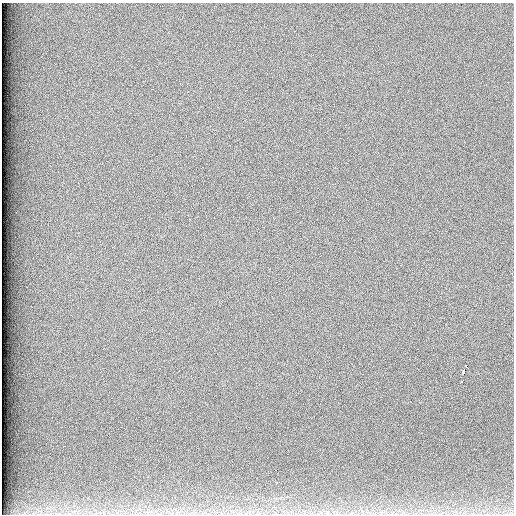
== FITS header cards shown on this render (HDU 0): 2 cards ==
NAXIS1  =                  512 /
NAXIS2  =                  512 /

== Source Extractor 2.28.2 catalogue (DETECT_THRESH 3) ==
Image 512 x 512 px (HDU 0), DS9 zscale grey, 1 PNG px = 1 image px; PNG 516 x 516 px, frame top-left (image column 1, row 512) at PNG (2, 3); no overlay
Background 96.3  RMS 2.4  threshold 7.32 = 3 sigma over >= 5 px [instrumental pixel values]
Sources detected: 4; all 4 listed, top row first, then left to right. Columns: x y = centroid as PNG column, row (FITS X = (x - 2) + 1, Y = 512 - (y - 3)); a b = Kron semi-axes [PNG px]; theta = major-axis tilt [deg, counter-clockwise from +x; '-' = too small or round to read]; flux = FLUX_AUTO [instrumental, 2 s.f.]
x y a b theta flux
466 366 3 2 - 2100
463 372 5 3 - 5000
461 381 3 3 - 570
276 483 3 2 - 490